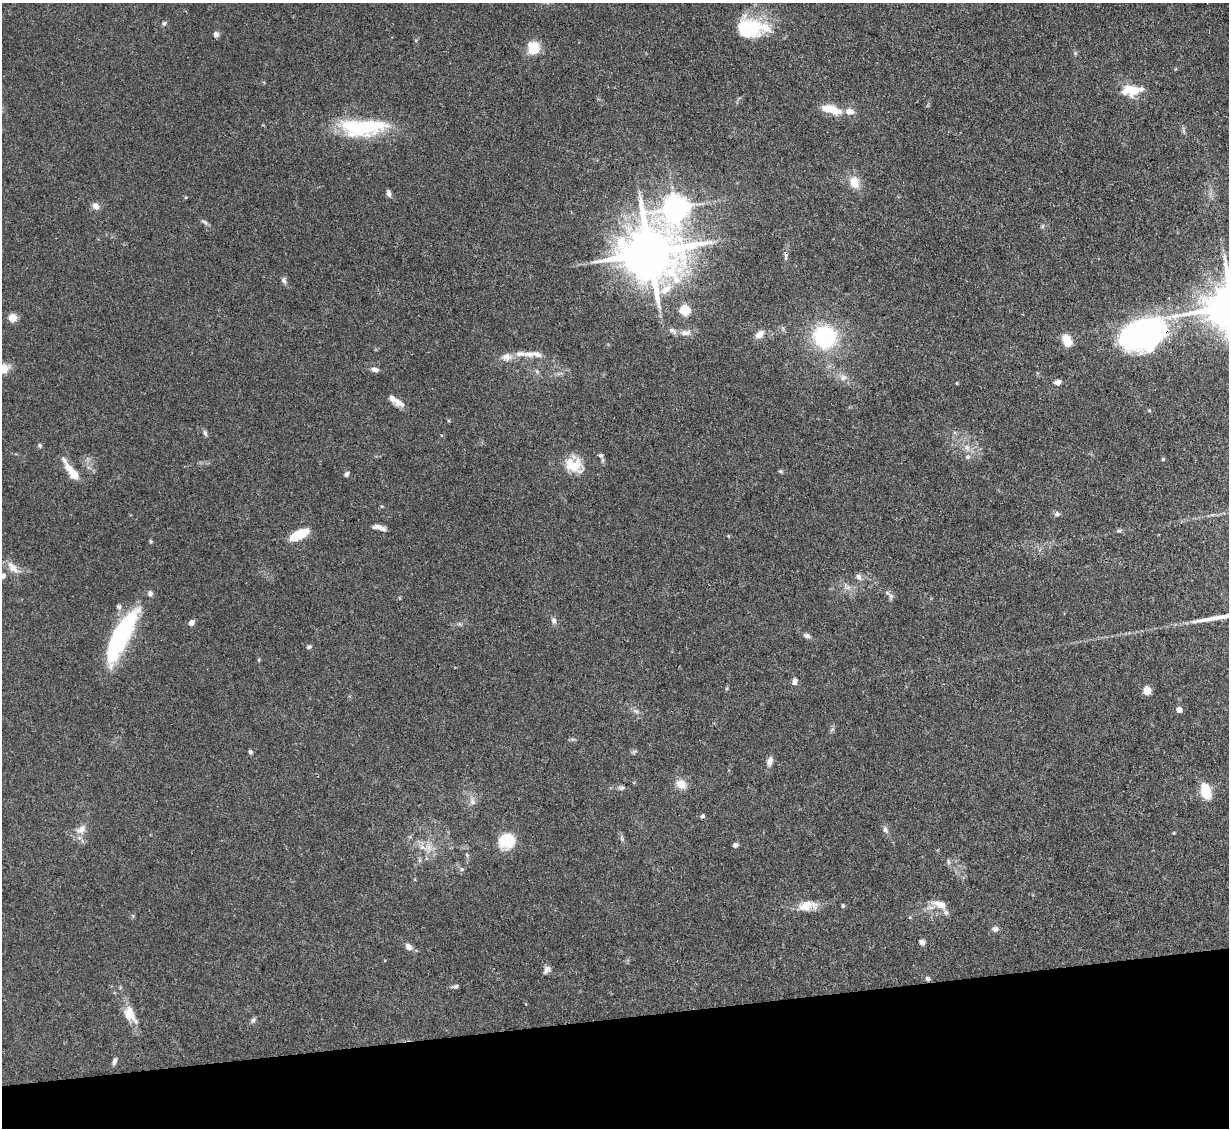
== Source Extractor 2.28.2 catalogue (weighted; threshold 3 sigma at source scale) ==
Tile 14 of 4 x 4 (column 2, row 4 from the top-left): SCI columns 1228-2454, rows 250-1375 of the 4908 x 4884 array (HDU 1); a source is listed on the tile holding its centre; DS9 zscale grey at full resolution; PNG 1231 x 1130 px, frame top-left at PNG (2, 3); no overlay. Shown black and unused: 10% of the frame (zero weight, under 3 of 4 exposures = <1% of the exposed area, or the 3 px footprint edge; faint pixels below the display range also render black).
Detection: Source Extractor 2.28.2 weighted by HDU 2 'WHT'; one run over the whole footprint, this tile lists its part. Background 0.11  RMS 0.004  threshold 0.0182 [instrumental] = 3 sigma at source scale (4.5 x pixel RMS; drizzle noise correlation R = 1.50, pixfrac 1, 0.05/0.05 arcsec/px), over >= 5 px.
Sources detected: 100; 1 cosmic-ray / hot-pixel residue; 1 long thin detection or spike segment (spike, bleed or trail) — not listed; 8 inside a brighter listed object's ellipse — not listed separately; the other 90 listed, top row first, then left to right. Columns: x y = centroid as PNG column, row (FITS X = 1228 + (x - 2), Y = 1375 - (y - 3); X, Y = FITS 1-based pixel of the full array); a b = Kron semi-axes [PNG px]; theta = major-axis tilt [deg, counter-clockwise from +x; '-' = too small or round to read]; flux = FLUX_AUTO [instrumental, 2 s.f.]
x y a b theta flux
164 23 6 5 - 0.67
751 28 39 24 -4 23
216 34 7 7 - 1.2
534 48 15 14 - 7.8
1132 89 22 15 -17 8.1
831 109 28 10 -16 7.8
363 128 58 20 1 31
1184 131 7 4 -71 0.75
854 182 15 12 -75 5.6
389 193 9 5 -76 1.1
95 206 8 6 -53 2.6
675 208 9 8 - 430
204 222 11 4 -28 0.91
1042 226 6 4 89 0.57
649 253 18 15 4 2400
786 258 8 4 -83 0.86
284 280 8 6 -69 1.2
666 290 18 9 35 5.7
685 310 5 5 - 27
12 318 5 5 - 12
685 333 16 8 4 2.7
759 334 11 7 43 3.5
1141 334 40 26 17 130
825 337 25 23 -32 34
1067 341 13 9 -63 6.5
520 354 16 7 6 3
536 354 17 7 -12 2.6
506 357 13 9 6 3.3
375 370 10 5 -11 1.7
843 378 10 8 9 2
1058 382 8 6 26 1.8
957 383 5 3 - 0.32
396 401 21 6 -35 3.8
205 433 8 5 -74 0.91
441 435 4 3 - 0.38
40 445 5 5 - 0.71
600 455 6 5 - 0.71
968 457 7 5 20 0.86
1163 459 4 4 - 0.46
574 466 23 19 12 9
71 471 28 7 -55 6.9
781 471 5 5 - 0.65
347 474 7 5 64 0.93
1057 514 7 6 - 1.2
379 528 15 5 -12 2.4
1119 530 8 4 9 0.73
298 535 20 8 27 11
151 541 6 4 -88 0.49
12 567 20 9 -49 3.6
2 576 6 6 - 2.3
859 577 9 7 -58 1.4
891 596 10 5 -84 1.1
554 620 8 7 - 1.3
191 623 5 4 - 3.4
121 636 67 17 63 43
807 636 9 6 -29 1.3
309 647 7 5 17 0.78
794 681 9 6 82 1.6
1147 690 6 5 - 6.1
1179 710 5 5 - 2.3
636 711 7 4 -2 0.84
250 752 5 4 - 0.79
770 761 12 7 77 2.1
681 784 14 12 -36 4
622 788 7 7 - 0.93
1206 791 18 10 -77 9.6
472 802 9 8 - 1.7
703 816 5 4 - 0.84
81 830 15 10 34 3.4
885 830 10 6 -59 1.5
1174 833 4 4 - 0.39
622 838 11 4 -79 0.88
507 841 15 14 - 14
735 845 6 5 - 1.1
428 847 13 11 7 4.3
467 855 6 4 -48 0.52
948 862 7 5 -72 0.85
462 869 6 5 - 0.71
940 904 20 9 -18 4.6
807 905 25 12 9 6.5
843 906 5 4 - 0.53
133 916 6 4 -72 0.47
995 929 8 7 - 1.4
922 942 7 5 -44 1.6
408 947 9 7 -55 2.2
547 969 12 7 59 1.6
456 986 7 5 16 0.85
129 1014 21 14 -68 6.4
253 1020 8 6 45 0.98
115 1061 10 5 72 1.2
Overlapping masked pixels (flux is a lower limit): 2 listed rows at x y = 786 258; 1141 334
Isophote crosses this tile's border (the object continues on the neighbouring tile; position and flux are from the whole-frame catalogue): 1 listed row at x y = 2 576